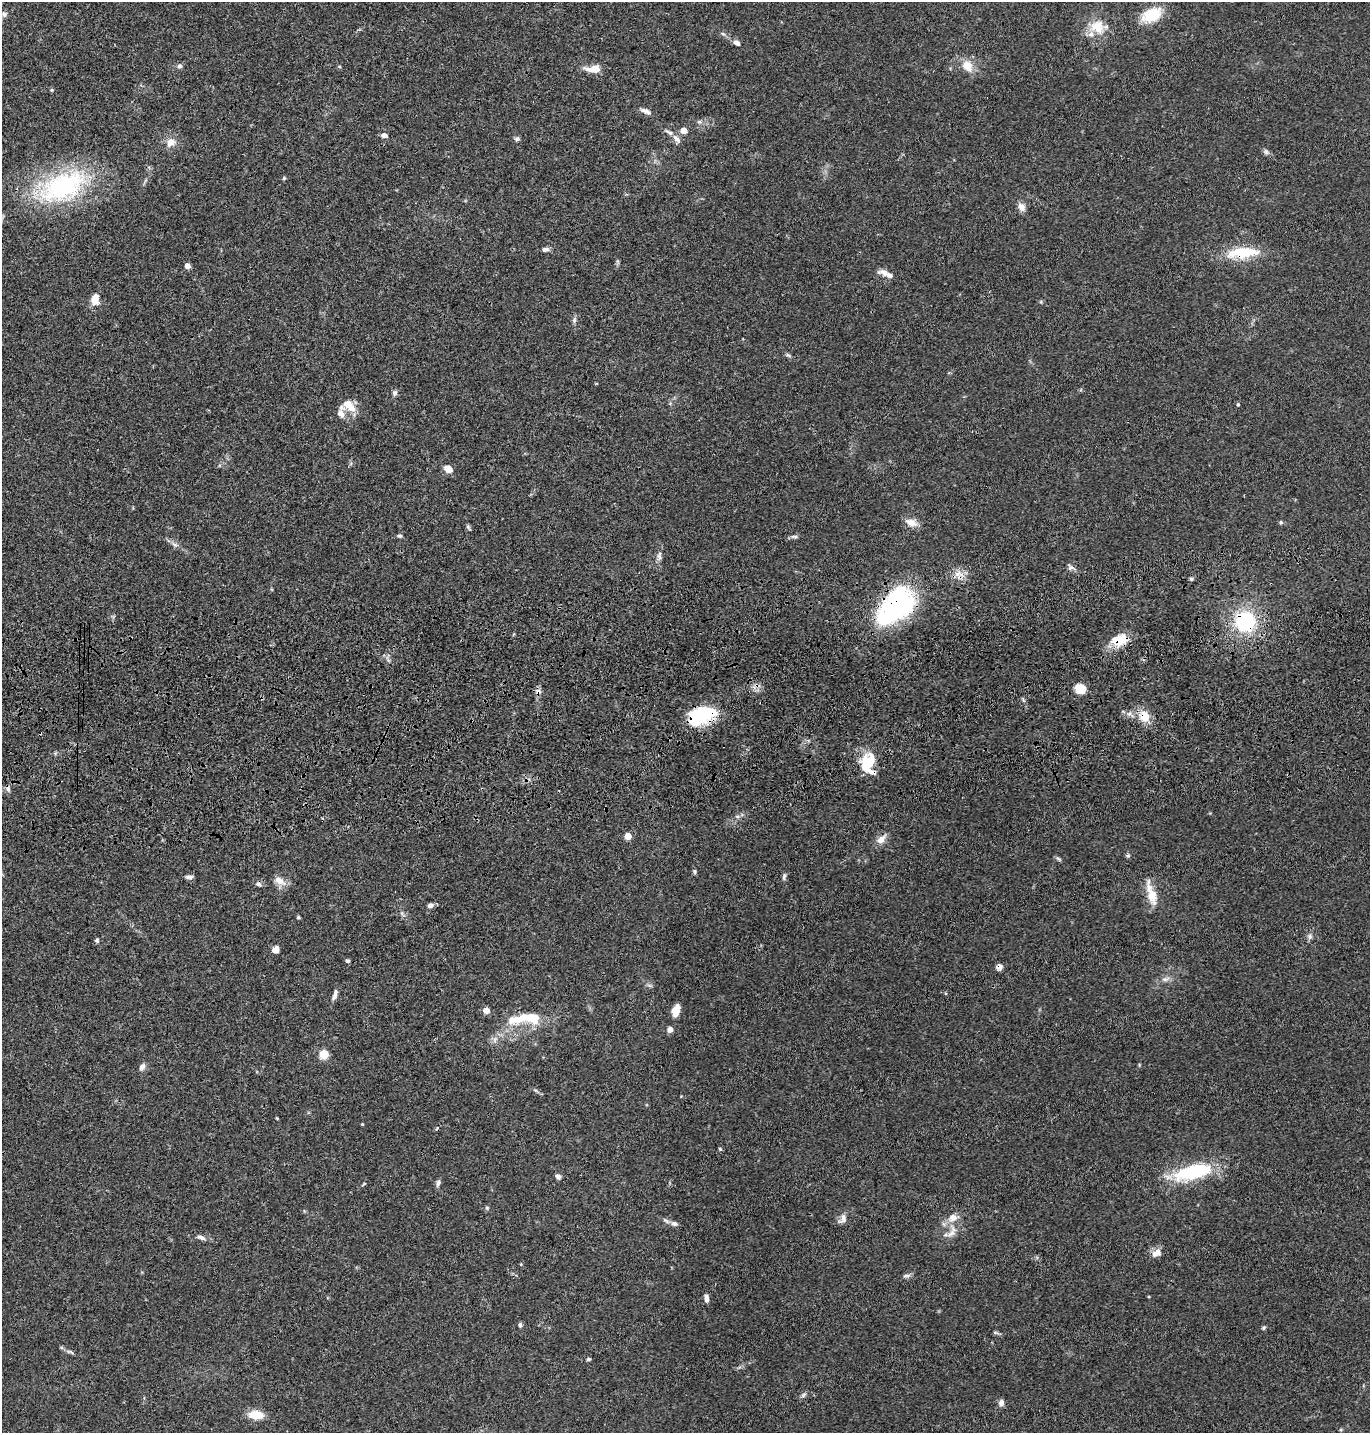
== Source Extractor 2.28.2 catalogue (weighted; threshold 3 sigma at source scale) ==
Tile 5 of 3 x 3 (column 2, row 2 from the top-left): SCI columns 1491-2858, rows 1549-2979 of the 4349 x 4527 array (HDU 1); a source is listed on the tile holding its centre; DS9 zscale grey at full resolution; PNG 1372 x 1435 px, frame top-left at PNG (2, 2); no overlay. Shown black and unused: <1% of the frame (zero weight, under 3 of 4 exposures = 6% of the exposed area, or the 3 px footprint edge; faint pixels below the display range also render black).
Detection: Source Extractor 2.28.2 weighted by HDU 2 'WHT'; one run over the whole footprint, this tile lists its part. Background 0.0829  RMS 0.0061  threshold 0.0276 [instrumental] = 3 sigma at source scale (4.5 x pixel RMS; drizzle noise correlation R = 1.50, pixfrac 1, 0.05/0.05 arcsec/px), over >= 5 px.
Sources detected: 109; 2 inside a brighter object's white glare — not listed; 5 inside a brighter listed object's ellipse — not listed separately; the other 102 listed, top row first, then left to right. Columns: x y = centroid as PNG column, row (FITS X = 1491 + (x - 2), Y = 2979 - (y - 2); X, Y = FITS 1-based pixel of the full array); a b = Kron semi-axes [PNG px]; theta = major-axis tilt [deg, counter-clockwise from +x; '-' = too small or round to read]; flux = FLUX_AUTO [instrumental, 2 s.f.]
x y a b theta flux
4 14 9 7 85 2
1152 15 18 11 24 23
1097 27 22 18 -26 13
723 34 6 4 -19 0.95
737 43 9 6 -30 2.4
179 66 7 6 - 1.7
967 66 7 6 - 15
593 69 18 8 -1 7.4
51 90 5 4 - 0.73
646 111 15 6 -24 2.9
699 122 7 4 -1 1.2
684 130 5 4 - 9.7
384 135 7 6 - 2.5
517 139 6 6 - 1.3
676 139 15 6 -47 3
170 142 8 8 - 6.2
1266 152 8 6 -57 1.6
284 178 5 5 - 0.72
63 187 68 36 23 83
1021 207 11 9 -60 3.6
545 249 8 5 7 2.2
1243 253 40 12 5 23
187 266 5 4 - 4.4
884 272 14 8 -10 4
95 301 12 9 -46 5.3
574 320 7 4 46 1.2
788 355 7 4 -43 1.1
395 393 8 7 - 1.5
1238 404 4 3 - 0.95
349 405 20 10 -42 9.1
341 412 19 9 87 4.2
448 469 9 7 -36 5.6
911 522 16 10 -14 5.3
1281 522 5 5 - 1
468 527 7 5 -59 1.1
400 536 5 5 - 1.2
794 537 10 5 -4 1.4
175 544 10 6 -31 2.2
659 557 9 7 -82 2.1
1071 568 9 6 19 2.2
959 574 17 7 -9 5.2
1191 579 5 4 - 0.91
896 606 43 23 47 120
1245 622 23 21 -72 44
1119 640 19 13 12 14
1080 688 9 8 - 14
538 692 8 7 - 2.2
1023 700 6 4 -71 0.92
1144 716 13 10 -67 10
698 718 25 19 37 34
868 763 24 16 -84 21
8 789 7 6 - 1.7
737 816 8 4 0 1.3
628 836 5 4 - 11
881 839 14 8 49 4.9
1128 855 6 4 -6 0.95
1059 859 8 4 -35 1.1
694 871 6 5 - 1
784 876 10 5 74 1.4
189 877 9 5 4 2
279 881 16 9 -33 5.2
258 884 8 6 -37 1.9
1151 894 33 10 -73 11
430 905 8 5 27 2.2
298 917 4 3 - 0.82
1310 936 8 6 -89 1.7
97 940 6 5 - 0.96
275 949 8 7 - 3.4
347 961 6 5 - 1.1
999 967 7 7 - 2.6
1165 979 12 6 7 2.8
945 993 4 3 - 0.58
335 995 14 6 74 2.6
486 1010 5 4 - 6.9
675 1011 10 7 74 8.7
531 1017 18 12 -19 15
670 1029 6 5 - 3.5
323 1054 5 5 - 32
142 1067 10 7 61 2.4
277 1118 3 3 - 0.49
362 1124 4 3 - 0.52
720 1149 4 4 - 0.88
1192 1172 48 15 13 46
558 1177 6 5 - 2.3
438 1183 10 5 69 1.8
487 1208 5 5 - 0.87
953 1217 12 10 21 5.5
843 1218 13 9 71 3.4
674 1224 10 7 -17 2.4
951 1233 15 7 31 4.3
201 1237 12 5 -21 2.3
1156 1253 14 10 31 4.4
906 1276 12 4 7 1.5
706 1298 10 5 -86 2.7
520 1325 6 5 - 1.2
1264 1328 6 5 - 0.86
995 1333 8 4 -9 1
70 1352 12 4 -16 1.6
589 1359 5 4 - 0.89
803 1395 8 5 37 1.5
1001 1403 8 6 88 2.8
255 1415 13 8 -5 13
Overlapping masked pixels (flux is a lower limit): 9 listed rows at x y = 1243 253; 896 606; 1245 622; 1119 640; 538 692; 1144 716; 698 718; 868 763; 999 967